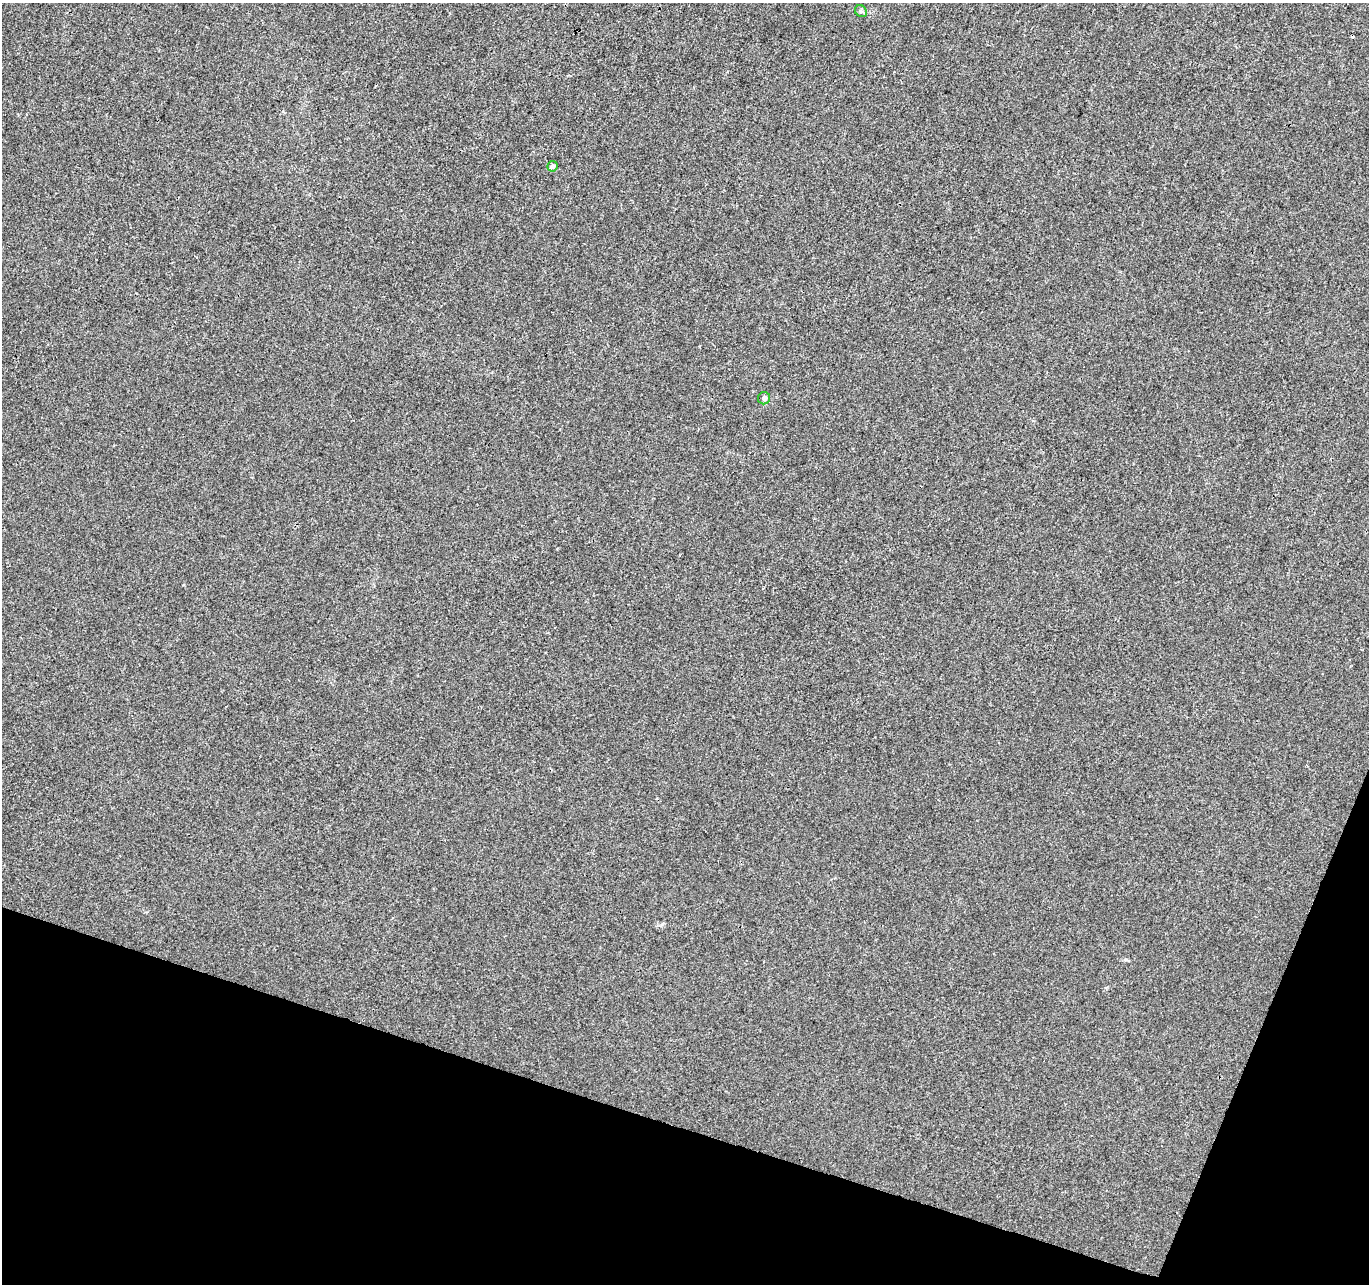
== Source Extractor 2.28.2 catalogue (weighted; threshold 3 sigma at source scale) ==
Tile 15 of 4 x 4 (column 3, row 4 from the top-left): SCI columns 2742-4108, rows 279-1560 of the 5475 x 5619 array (HDU 1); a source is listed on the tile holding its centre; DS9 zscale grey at full resolution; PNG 1371 x 1286 px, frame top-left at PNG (2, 3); each listed source drawn as its Kron ellipse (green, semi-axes under 4 px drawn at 4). Shown black and unused: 16% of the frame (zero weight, under 3 of 4 exposures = <1% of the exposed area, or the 3 px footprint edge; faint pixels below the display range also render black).
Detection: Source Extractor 2.28.2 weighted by HDU 2 'WHT'; one run over the whole footprint, this tile lists its part. Background 0.00347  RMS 0.0029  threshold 0.0132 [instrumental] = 3 sigma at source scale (4.5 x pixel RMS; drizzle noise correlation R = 1.50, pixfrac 1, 0.0396/0.0396 arcsec/px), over >= 5 px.
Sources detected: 4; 1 cosmic-ray / hot-pixel residue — neither listed nor drawn; the other 3 listed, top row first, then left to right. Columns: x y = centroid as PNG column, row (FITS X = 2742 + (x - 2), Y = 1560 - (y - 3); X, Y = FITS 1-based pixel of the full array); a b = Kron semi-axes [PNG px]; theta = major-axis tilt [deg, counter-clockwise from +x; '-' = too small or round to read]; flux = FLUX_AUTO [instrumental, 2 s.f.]
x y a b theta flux
861 11 6 5 - 0.58
553 166 5 5 - 0.6
764 398 6 6 - 0.9